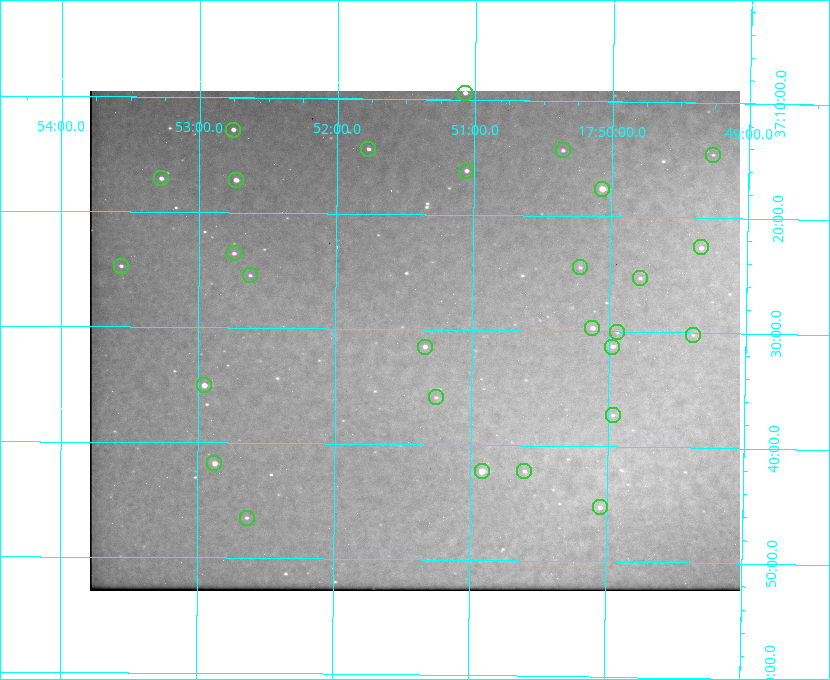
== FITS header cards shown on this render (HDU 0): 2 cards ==
NAXIS1  =                  650 / Width of table row in bytes
NAXIS2  =                  500 / Number of rows in table

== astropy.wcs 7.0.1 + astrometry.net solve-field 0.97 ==
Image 650 x 500 px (HDU 0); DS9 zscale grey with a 90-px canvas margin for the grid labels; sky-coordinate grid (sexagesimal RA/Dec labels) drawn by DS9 from the SOLVED WCS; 28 Tycho-2 reference stars matched to detected sources circled (green)
Header WCS: none
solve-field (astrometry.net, Tycho-2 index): SOLVED blind (the file carries no WCS)
Solved WCS: RA---TAN-SIP/DEC--TAN-SIP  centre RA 17:51:25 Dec +37:31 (267.86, +37.52 deg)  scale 5.21 arcsec/px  FOV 56.5' x 43.4'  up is +179 deg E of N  parity flipped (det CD > 0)
(file carries no celestial WCS; the grid is the blind solution)
Tycho-2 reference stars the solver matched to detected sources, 28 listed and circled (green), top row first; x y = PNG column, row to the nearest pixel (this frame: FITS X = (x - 90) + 1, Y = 500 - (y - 91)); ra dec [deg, ICRS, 3 dp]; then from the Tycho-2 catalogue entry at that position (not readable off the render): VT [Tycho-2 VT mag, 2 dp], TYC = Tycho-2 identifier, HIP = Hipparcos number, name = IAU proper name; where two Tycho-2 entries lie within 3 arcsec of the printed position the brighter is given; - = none
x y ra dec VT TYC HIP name
465 93 267.768 +37.157 9.98 2620-745-1 - -
233 130 268.189 +37.213 9.71 2620-542-1 - -
368 149 267.943 +37.240 10.39 2620-505-1 - -
563 150 267.589 +37.238 11.09 2619-212-1 - -
713 155 267.316 +37.242 12.03 2619-611-1 - -
466 171 267.764 +37.270 10.17 2620-784-1 - -
161 178 268.319 +37.285 9.88 2620-536-1 - -
236 180 268.183 +37.286 8.98 2620-786-1 87506 -
602 189 267.517 +37.293 8.96 2619-379-1 - -
701 247 267.335 +37.377 10.60 2619-634-1 - -
234 253 268.186 +37.393 10.44 2620-175-1 - -
121 266 268.392 +37.412 10.60 2620-800-1 - -
580 267 267.555 +37.408 11.50 2619-358-1 - -
250 275 268.156 +37.424 11.25 2620-712-1 - -
640 278 267.445 +37.422 11.17 2619-451-1 - -
592 328 267.531 +37.495 10.07 2619-274-1 - -
617 332 267.485 +37.500 11.33 2619-40-1 - -
693 335 267.347 +37.503 12.15 3088-638-1 - -
425 347 267.836 +37.525 9.96 3089-889-1 - -
612 347 267.494 +37.522 10.35 3088-270-1 - -
204 385 268.239 +37.584 8.64 3089-755-1 - -
436 397 267.815 +37.598 11.54 3089-1081-1 - -
613 415 267.491 +37.621 11.40 3088-1284-1 - -
214 463 268.219 +37.697 8.93 3089-671-1 - -
482 471 267.730 +37.705 8.13 3089-1203-1 87349 -
524 471 267.652 +37.703 11.04 3089-693-1 - -
600 507 267.512 +37.755 10.10 3089-2332-1 - -
247 518 268.159 +37.775 11.22 3089-2245-1 - -